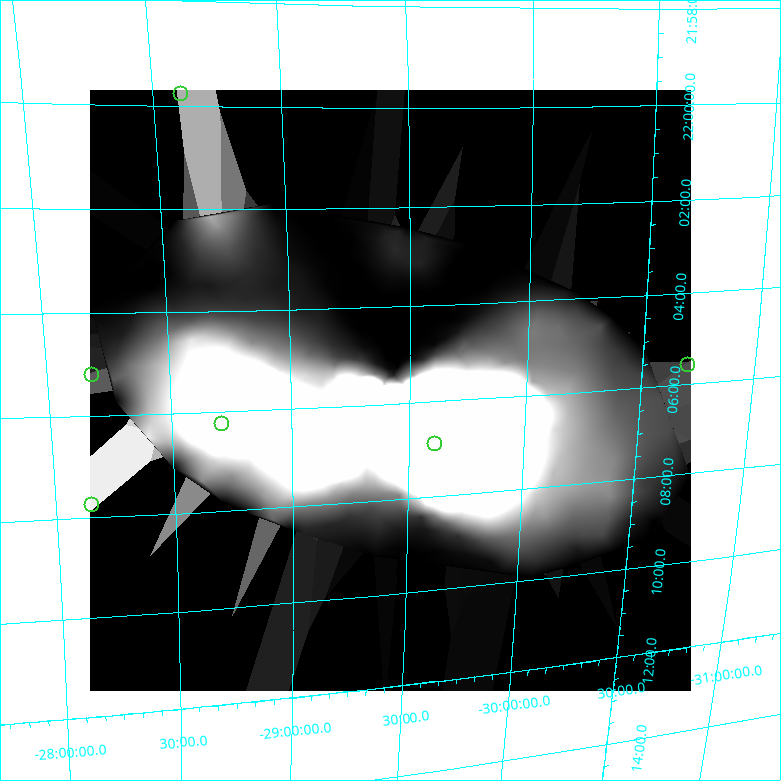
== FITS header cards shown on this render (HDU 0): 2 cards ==
NAXIS1  =                  601
NAXIS2  =                  601

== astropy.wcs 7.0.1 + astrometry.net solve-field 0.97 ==
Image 601 x 601 px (HDU 0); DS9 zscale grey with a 90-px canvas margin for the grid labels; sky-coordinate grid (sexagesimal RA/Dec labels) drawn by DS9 from the SOLVED WCS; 6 Tycho-2 reference stars matched to detected sources circled (green)
Header WCS: none
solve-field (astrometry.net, Tycho-2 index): SOLVED blind (the file carries no WCS)
Solved WCS: RA---TAN-SIP/DEC--TAN-SIP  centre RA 22:05:43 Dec -29:25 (331.43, -29.42 deg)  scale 15.4 x 16.3 arcsec/px (non-square pixels)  FOV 154.0' x 162.9'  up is -90 deg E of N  parity normal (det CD < 0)
(file carries no celestial WCS; the grid is the blind solution)
Tycho-2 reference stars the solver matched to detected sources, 6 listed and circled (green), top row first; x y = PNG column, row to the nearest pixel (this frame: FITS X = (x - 90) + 1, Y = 601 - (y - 90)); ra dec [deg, ICRS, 3 dp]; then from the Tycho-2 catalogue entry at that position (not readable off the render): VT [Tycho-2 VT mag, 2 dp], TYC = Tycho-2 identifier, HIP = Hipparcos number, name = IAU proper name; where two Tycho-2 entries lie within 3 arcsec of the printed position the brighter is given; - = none
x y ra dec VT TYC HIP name
181 94 329.949 -28.619 7.45 6960-1029-1 108585 -
688 365 331.398 -30.708 8.24 7489-1435-1 109059 -
92 375 331.297 -28.182 8.85 6960-185-1 109021 -
222 424 331.561 -28.704 7.57 6960-1449-1 109128 -
435 444 331.723 -29.614 7.91 6960-1612-1 109172 -
92 505 331.935 -28.148 7.17 6960-1127-1 109230 -